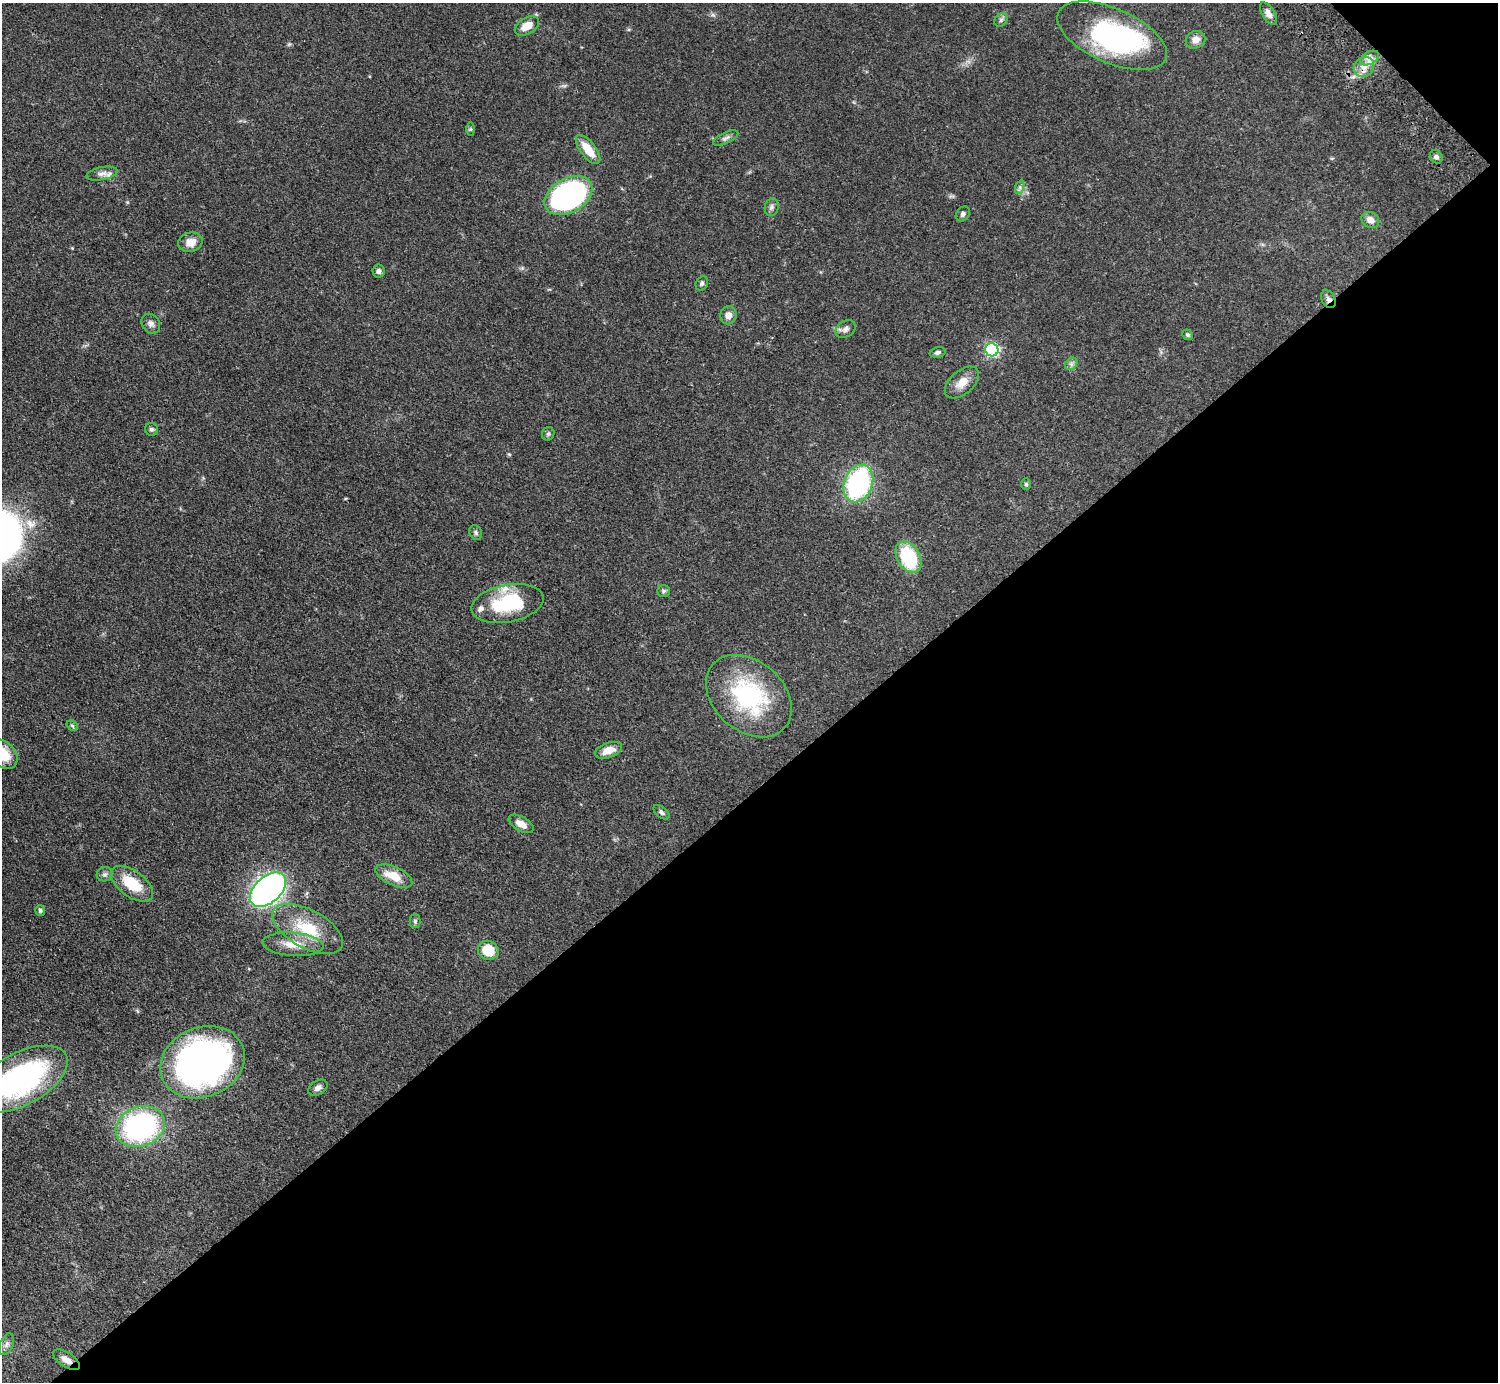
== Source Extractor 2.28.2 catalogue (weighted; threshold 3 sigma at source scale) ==
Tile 12 of 4 x 4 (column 4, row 3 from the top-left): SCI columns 4532-6027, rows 1723-3102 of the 6034 x 6030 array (HDU 1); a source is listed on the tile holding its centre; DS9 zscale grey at full resolution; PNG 1500 x 1384 px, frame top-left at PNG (2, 3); each listed source drawn as its Kron ellipse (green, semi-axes under 4 px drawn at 4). Shown black and unused: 43% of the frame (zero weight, under 3 of 5 exposures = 3% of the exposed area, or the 3 px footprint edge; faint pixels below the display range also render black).
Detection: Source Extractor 2.28.2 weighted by HDU 2 'WHT'; one run over the whole footprint, this tile lists its part. Background 0.0615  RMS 0.0038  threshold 0.017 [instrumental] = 3 sigma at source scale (4.5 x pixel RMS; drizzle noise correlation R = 1.50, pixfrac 1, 0.05/0.05 arcsec/px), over >= 5 px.
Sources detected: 62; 1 inside a brighter object's white glare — neither listed nor drawn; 3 inside a brighter listed object's ellipse — not listed separately; the other 58 listed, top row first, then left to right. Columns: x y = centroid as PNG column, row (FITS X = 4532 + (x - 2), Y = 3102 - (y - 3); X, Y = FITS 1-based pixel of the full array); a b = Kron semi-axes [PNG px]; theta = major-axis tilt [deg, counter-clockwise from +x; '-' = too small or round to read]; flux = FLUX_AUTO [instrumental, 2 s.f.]
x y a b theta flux
1268 14 12 6 -58 2.3
1001 20 7 6 - 0.98
527 26 13 8 30 5.3
1112 36 59 27 -23 64
1196 40 10 8 20 2.7
1370 58 10 6 27 2.3
1364 67 11 9 44 3.5
471 129 6 4 90 0.54
726 138 13 5 25 1.3
588 149 17 7 -52 7
1436 157 7 6 - 1
102 173 16 6 11 1.9
1020 187 7 4 72 0.77
568 195 26 17 30 110
772 207 9 7 79 1.1
963 214 8 6 50 0.93
1370 220 9 7 -32 2.7
190 242 12 9 14 3.6
378 271 6 6 - 1.3
702 283 7 6 - 0.84
1328 299 9 6 -62 1.4
728 315 9 8 - 2.5
151 324 10 8 -55 1.6
846 329 11 8 34 1.5
1188 335 6 5 - 0.63
992 350 7 6 - 60
938 352 8 5 13 1
1071 364 7 5 46 1
962 382 20 11 40 4.5
151 429 6 6 - 0.85
548 434 7 6 - 0.78
858 483 19 14 67 59
1026 484 6 5 - 0.6
476 533 8 6 -61 0.83
909 557 17 11 -56 27
664 591 6 6 - 0.71
508 603 37 18 11 24
749 696 48 35 -41 43
72 726 6 4 -33 0.58
608 750 14 7 19 4.2
3 754 17 12 -46 8.4
661 812 9 5 -39 0.99
521 824 14 7 -30 3.4
105 874 8 7 - 1.1
394 876 20 9 -24 7.3
132 884 24 13 -36 11
268 890 21 13 42 150
40 910 5 5 - 0.71
415 921 7 5 90 0.68
308 929 39 19 -29 17
293 944 30 11 -4 7.1
488 950 10 9 - 8.8
202 1062 43 34 23 160
21 1079 52 26 28 85
318 1088 10 7 32 1.5
140 1127 25 20 21 72
7 1344 11 6 69 1.6
66 1360 15 7 -32 2.7
Overlapping masked pixels (flux is a lower limit): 2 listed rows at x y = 1328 299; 66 1360
Isophote crosses this tile's border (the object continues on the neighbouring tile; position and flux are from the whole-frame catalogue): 2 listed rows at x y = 3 754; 21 1079